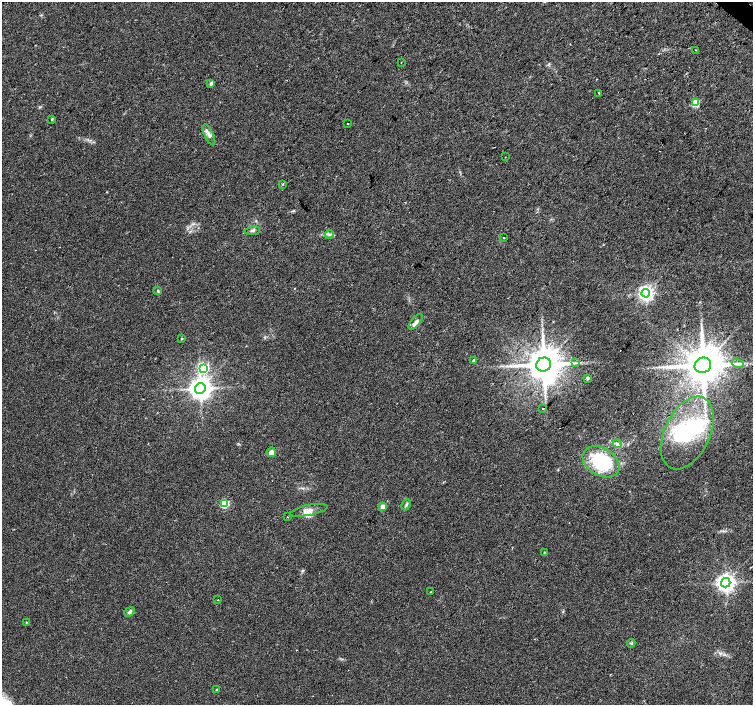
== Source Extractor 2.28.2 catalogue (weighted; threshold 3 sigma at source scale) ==
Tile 10 of 4 x 4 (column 2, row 3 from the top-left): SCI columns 1506-3006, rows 1642-3046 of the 6009 x 6026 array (HDU 1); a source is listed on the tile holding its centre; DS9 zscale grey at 2 x 2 block average (1 PNG px = mean of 2 x 2 image px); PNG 755 x 707 px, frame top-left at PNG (2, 2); each listed source drawn as its Kron ellipse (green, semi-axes under 4 px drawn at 4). Shown black and unused: <1% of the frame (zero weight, under 2 of 3 exposures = <1% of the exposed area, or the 3 px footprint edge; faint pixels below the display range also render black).
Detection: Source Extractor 2.28.2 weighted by HDU 2 'WHT'; one run over the whole footprint, this tile lists its part. Background 0.0533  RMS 0.006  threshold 0.0272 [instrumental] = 3 sigma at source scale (4.5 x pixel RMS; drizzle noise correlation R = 1.50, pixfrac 1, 0.0396/0.0396 arcsec/px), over >= 5 px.
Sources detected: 50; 2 inside a brighter object's white glare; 2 cosmic-ray / hot-pixel residue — neither listed nor drawn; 3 inside a brighter listed object's ellipse — not listed separately; the other 43 listed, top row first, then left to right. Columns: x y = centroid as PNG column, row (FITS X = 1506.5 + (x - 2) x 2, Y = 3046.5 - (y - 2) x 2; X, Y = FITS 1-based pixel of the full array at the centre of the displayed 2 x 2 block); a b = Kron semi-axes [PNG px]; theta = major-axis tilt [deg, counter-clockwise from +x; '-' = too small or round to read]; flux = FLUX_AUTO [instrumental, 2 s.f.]
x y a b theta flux
696 50 2 2 - 0.71
401 62 2 2 - 0.92
211 83 3 2 - 4.4
599 93 2 2 - 2.3
695 103 3 3 - 53
52 119 4 2 - 1.1
347 123 2 2 - 2.2
209 135 11 4 -65 5.9
505 157 2 2 - 0.47
282 184 3 2 - 1.1
252 231 8 3 8 2.5
329 234 4 3 - 2.6
504 237 2 2 - 0.67
158 291 3 3 - 1.4
646 293 4 4 - 450
416 322 9 4 48 4.7
182 339 3 2 - 1.1
473 360 3 2 - 2.5
575 363 4 2 - 1.8
738 363 6 2 -20 2.7
544 364 7 7 - 3900
703 365 8 7 - 5300
203 368 4 4 - 150
587 378 3 3 - 3.9
200 388 5 5 - 1200
543 409 2 2 - 9.1
687 433 39 22 65 110
617 444 4 4 - 3
271 452 5 4 - 8
601 462 20 13 -31 96
224 504 3 3 - 88
406 505 6 2 64 2.2
383 507 3 3 - 19
309 510 19 5 11 9.2
287 517 2 2 - 0.77
544 553 3 2 - 0.74
726 583 5 4 - 750
430 592 2 2 - 0.62
218 600 2 2 - 0.82
129 612 5 4 - 2.7
26 622 3 2 - 0.66
631 643 4 3 - 1.5
217 690 2 2 - 3.1
Diffuse or blended objects may show on this block-average render without a row.